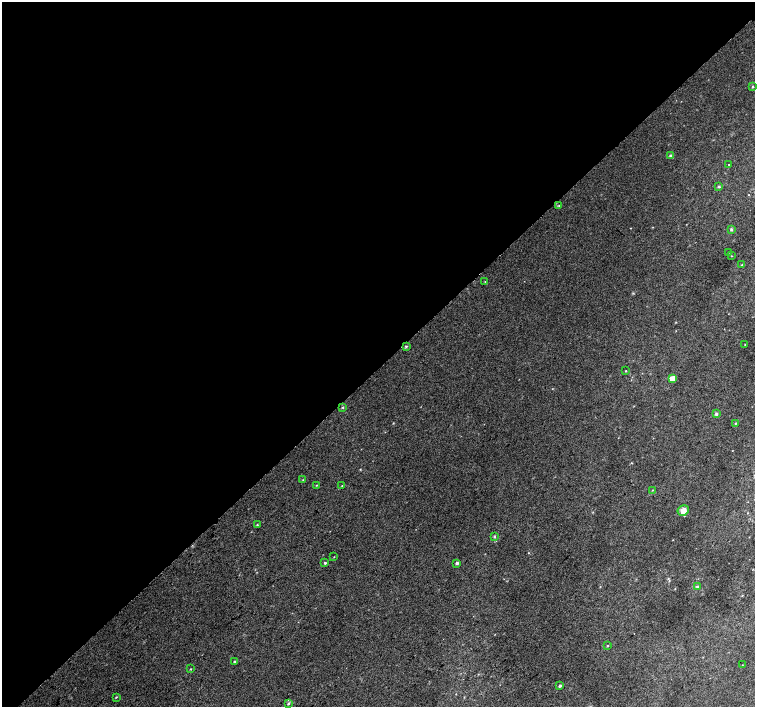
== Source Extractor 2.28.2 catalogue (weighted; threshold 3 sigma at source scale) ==
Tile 2 of 4 x 4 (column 2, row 1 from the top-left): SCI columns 1546-3051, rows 4481-5889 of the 6096 x 6079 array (HDU 1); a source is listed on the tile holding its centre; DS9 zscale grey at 2 x 2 block average (1 PNG px = mean of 2 x 2 image px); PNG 757 x 709 px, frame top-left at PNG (2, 2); each listed source drawn as its Kron ellipse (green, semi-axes under 4 px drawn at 4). Shown black and unused: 52% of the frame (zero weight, under 2 of 3 exposures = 2% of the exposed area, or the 3 px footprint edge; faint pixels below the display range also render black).
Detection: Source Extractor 2.28.2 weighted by HDU 2 'WHT'; one run over the whole footprint, this tile lists its part. Background 0.0147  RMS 0.0075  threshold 0.0339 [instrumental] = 3 sigma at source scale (4.5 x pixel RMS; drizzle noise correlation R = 1.50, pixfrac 1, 0.0396/0.0396 arcsec/px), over >= 5 px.
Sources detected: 35; all 35 listed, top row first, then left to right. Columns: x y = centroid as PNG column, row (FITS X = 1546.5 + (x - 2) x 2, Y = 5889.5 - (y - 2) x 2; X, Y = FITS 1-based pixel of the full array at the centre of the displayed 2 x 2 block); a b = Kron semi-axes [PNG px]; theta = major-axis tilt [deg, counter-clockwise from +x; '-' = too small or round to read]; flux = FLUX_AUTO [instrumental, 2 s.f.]
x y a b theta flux
753 87 3 3 - 1.4
671 156 4 3 - 5.2
729 164 2 2 - 0.65
719 186 4 3 - 2.1
559 205 2 2 - 0.93
731 229 4 3 - 2.2
728 253 3 2 - 0.74
731 256 2 2 - 0.88
742 265 3 2 - 1
485 282 3 2 - 0.8
745 345 2 2 - 1
406 346 4 4 - 1.9
626 371 2 2 - 1.1
672 378 4 3 - 20
343 407 3 3 - 1.6
716 414 4 3 - 3.4
735 423 3 2 - 1.3
303 480 3 3 - 1.3
317 485 3 2 - 0.98
342 485 2 2 - 0.78
653 490 3 2 - 1.1
683 511 6 5 - 14
257 525 3 3 - 1.2
494 536 4 3 - 1.9
334 557 2 2 - 0.72
325 563 2 2 - 2.9
457 563 3 3 - 2.8
697 586 4 3 - 2.3
608 646 3 2 - 1.1
234 661 4 3 - 1.8
742 665 2 2 - 0.48
191 669 3 2 - 1
560 686 3 2 - 3.9
116 697 3 2 - 1.3
288 703 3 2 - 2.3
Diffuse or blended objects may show on this block-average render without a row.